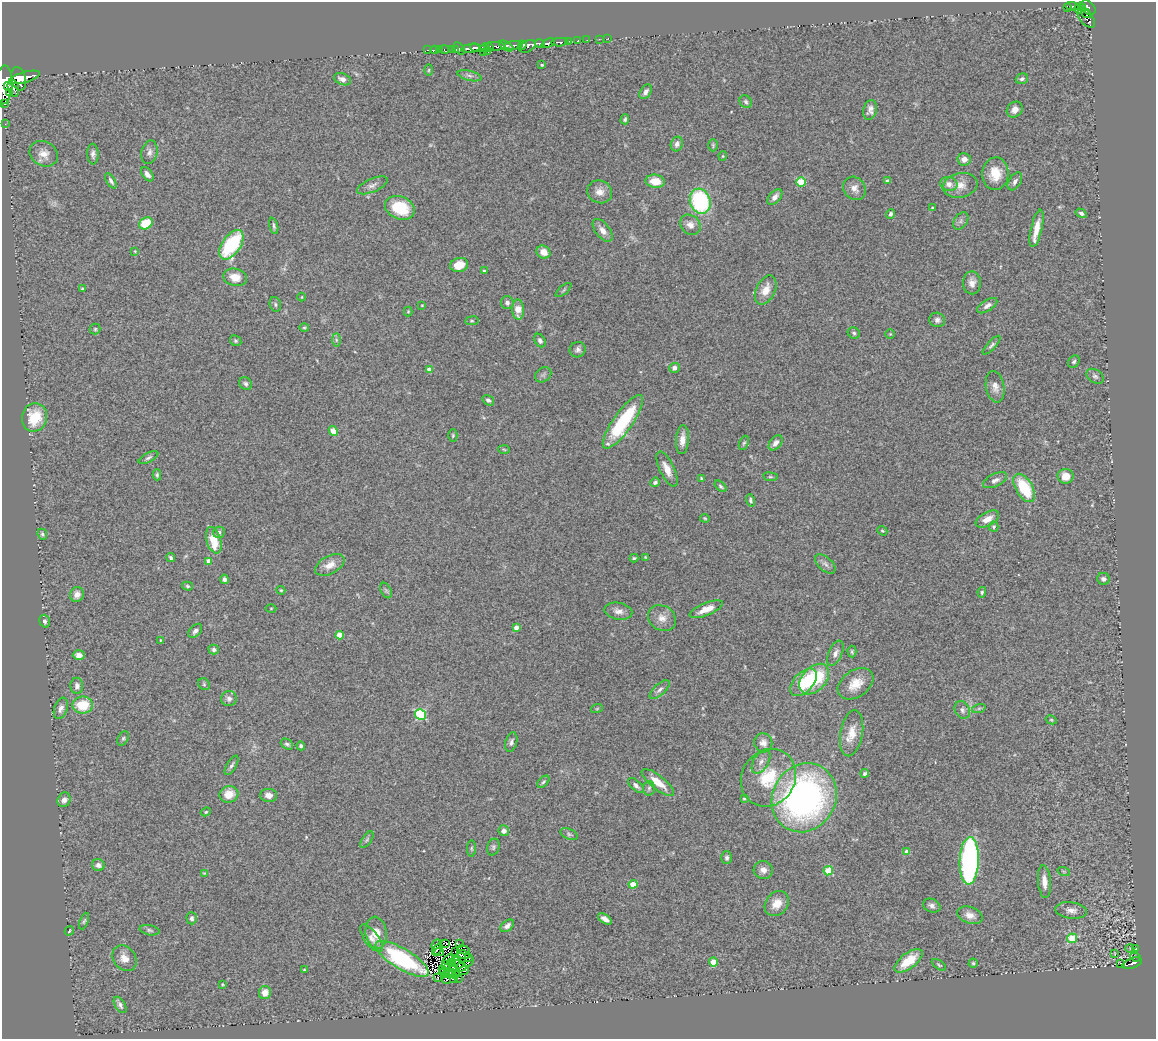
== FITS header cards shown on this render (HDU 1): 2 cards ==
NAXIS1  =                 1154
NAXIS2  =                 1037

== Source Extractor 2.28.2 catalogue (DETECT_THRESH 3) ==
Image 1154 x 1037 px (HDU 1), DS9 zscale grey, 1 PNG px = 1 image px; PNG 1158 x 1041 px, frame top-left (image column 1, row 1037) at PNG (2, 2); each listed source drawn as its Kron ellipse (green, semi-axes under 4 px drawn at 4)
Background 0.963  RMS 0.074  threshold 0.221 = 3 sigma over >= 5 px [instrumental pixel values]
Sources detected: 281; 6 with non-positive FLUX_AUTO (blend fragments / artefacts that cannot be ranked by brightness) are neither listed nor drawn; the other 275 listed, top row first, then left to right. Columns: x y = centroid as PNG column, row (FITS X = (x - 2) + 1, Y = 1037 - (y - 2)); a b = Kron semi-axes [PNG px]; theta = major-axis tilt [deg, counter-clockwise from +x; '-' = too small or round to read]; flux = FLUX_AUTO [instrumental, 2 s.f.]
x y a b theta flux
1072 6 6 3 -11 110
1082 7 3 2 - 98
1067 8 4 3 - 85
1088 8 8 6 -41 420
1079 9 4 3 - 210
1086 13 5 3 - 120
1086 18 11 6 -50 450
608 38 3 2 - 5.4
599 39 3 2 - 9.5
587 40 2 2 - 8.9
568 41 3 2 - 170
577 41 3 3 - 47
560 42 8 3 4 200
548 43 7 4 23 1100
540 44 5 3 - 660
513 45 9 3 5 460
522 45 4 4 - 890
495 46 10 3 -2 380
506 46 8 4 -29 790
527 46 9 5 25 1700
489 47 4 3 - 240
471 48 9 3 8 1200
475 48 5 3 - 450
485 48 5 3 - 130
459 49 7 4 -51 900
428 50 3 2 - 18
435 50 4 2 - 43
439 50 2 2 - 9.5
444 50 5 3 - 73
451 50 4 3 - 88
456 50 3 3 - 530
483 52 2 2 - 43
488 52 2 2 - 5.4
542 65 3 3 - 5.5
429 70 6 3 88 4.7
469 76 12 5 -14 18
25 77 16 5 16 2200
18 79 12 7 -77 2900
342 79 9 5 -21 27
1022 79 6 5 - 12
4 85 19 9 85 5400
8 86 4 4 - 1100
13 88 9 5 -73 880
646 92 8 5 57 21
9 93 4 2 - 340
746 102 7 5 -49 10
5 103 4 3 - 400
870 110 10 6 75 23
1015 110 8 7 - 36
625 119 5 4 - 8.9
5 124 3 3 - 6.7
677 144 7 6 - 22
713 145 6 5 - 7.4
149 152 12 8 77 23
44 154 15 12 -30 51
93 154 10 5 -86 17
723 156 4 4 - 5
964 159 6 6 - 35
147 174 8 5 -54 19
995 174 16 13 85 100
111 181 8 4 -58 14
655 181 9 6 -6 87
887 181 3 3 - 9.3
1015 181 10 6 58 19
801 182 5 4 - 230
949 184 8 7 - 31
372 185 16 6 23 26
960 185 17 12 10 61
854 188 12 10 -48 37
600 192 12 11 - 40
775 197 9 5 48 25
700 201 13 10 -73 540
400 208 15 11 -23 200
932 208 3 2 - 4.2
1081 213 6 4 -33 14
891 214 5 4 - 13
961 221 9 6 53 15
146 223 7 5 30 130
690 225 11 9 -41 36
274 226 8 4 -77 9.4
1037 228 19 5 77 67
603 230 13 7 -52 34
231 245 17 9 56 400
135 251 4 3 - 4.1
543 252 7 6 - 36
459 265 9 7 14 82
484 271 3 3 - 5.6
235 277 12 8 -12 60
972 283 11 9 -89 34
82 289 4 3 - 6.9
564 290 10 3 40 7.8
766 290 15 9 64 64
302 297 4 3 - 3.8
507 303 6 6 - 16
275 304 7 5 -76 10
422 305 3 2 - 3.7
987 306 11 5 33 23
518 310 10 6 -88 61
408 311 5 4 - 5
937 320 8 7 - 18
472 321 7 3 7 6.1
304 328 5 3 - 5.4
95 329 5 5 - 6.8
854 333 6 5 - 9.9
890 334 4 4 - 5
336 340 7 4 -89 10
236 341 6 5 - 8.9
540 341 7 5 -60 14
992 345 12 4 48 13
578 350 8 7 - 17
1074 362 7 5 52 9.6
674 368 5 5 - 25
429 369 4 4 - 34
543 375 9 7 35 14
1095 376 9 6 -32 14
246 384 7 6 - 13
995 387 16 9 -80 36
488 400 6 4 -35 13
34 417 14 12 76 160
623 422 32 9 55 400
333 431 5 4 - 110
453 436 6 4 89 7
682 440 14 6 86 44
744 443 7 4 67 8.1
776 443 8 5 52 26
504 449 6 3 -4 5.3
148 458 11 4 27 13
667 469 19 7 -64 54
157 475 5 3 - 8.7
1066 476 8 7 - 66
770 477 7 3 -8 6.1
701 479 4 3 - 5.8
995 480 13 6 25 23
655 482 5 4 - 13
721 486 7 4 -44 8.3
1024 488 16 8 -60 220
751 500 6 4 -75 9.7
705 518 5 3 - 5.3
987 519 13 7 28 43
994 527 5 5 - 8.2
882 531 5 4 - 5.8
219 532 6 5 - 14
42 534 6 4 -67 9.6
214 540 14 7 -73 150
645 557 3 3 - 4
171 558 5 4 - 9.4
634 558 4 3 - 6.7
209 561 4 4 - 49
825 564 12 6 -41 22
330 565 16 9 28 53
224 579 4 4 - 16
1103 579 6 6 - 15
187 586 5 4 - 7.4
281 590 4 4 - 5.6
386 591 8 5 -63 9.8
982 592 5 4 - 8.3
77 594 7 6 - 27
271 608 5 3 - 4.6
706 609 18 6 22 59
618 611 14 8 -11 32
662 618 14 12 -32 48
45 621 6 5 - 12
516 628 4 4 - 36
195 631 8 5 47 17
340 635 4 4 - 76
160 640 4 3 - 3.9
214 650 5 5 - 12
852 652 6 4 -88 8.1
835 653 13 6 65 28
79 655 6 5 - 31
814 679 18 12 47 290
803 682 16 9 47 180
204 684 6 5 - 8.5
856 684 19 13 35 90
77 686 8 6 -89 18
660 690 12 5 43 20
229 699 8 7 - 21
83 705 10 8 -1 140
61 708 11 6 71 23
597 708 6 4 20 4.9
979 708 7 4 19 8.6
962 710 9 7 -59 18
420 714 5 5 - 430
1051 720 6 4 -28 5.9
852 733 23 11 80 76
123 738 8 5 63 10
511 742 10 5 75 16
763 743 9 9 - 31
287 744 7 5 -35 11
301 746 4 3 - 10
761 762 13 7 59 28
232 765 11 4 59 13
865 773 4 3 - 12
768 778 30 26 56 260
543 782 7 4 47 9
658 782 20 7 -38 79
636 786 10 5 -42 16
649 788 7 6 - 13
229 794 9 8 - 67
268 795 8 6 -2 27
804 798 35 31 59 1800
744 799 4 3 - 5.5
64 800 7 6 - 26
206 812 5 4 - 6.6
504 831 5 5 - 18
569 834 9 5 -23 12
367 840 9 4 55 10
493 847 8 6 73 12
471 848 8 4 -90 7.7
907 852 4 4 - 52
727 858 6 5 - 14
969 861 24 9 88 1200
98 865 6 5 - 22
763 870 9 9 - 29
828 871 5 4 - 110
1064 872 6 4 -20 7
204 873 3 3 - 4.2
1044 882 16 6 -85 47
633 884 4 4 - 110
777 904 13 11 49 70
932 906 9 6 -24 18
1071 910 16 8 -7 32
970 915 13 8 -20 39
192 918 6 5 - 12
605 919 8 4 -32 21
84 921 9 4 68 7.8
507 926 8 5 39 20
150 930 10 5 -10 11
69 931 5 2 - 4.5
376 933 16 10 -83 77
371 938 16 7 -52 34
1072 938 5 4 - 210
446 943 4 2 - 7.1
436 944 6 2 50 4.7
460 944 4 2 - 1.8
1136 948 3 3 - 16
437 949 6 2 52 7.3
1130 949 4 3 - 3.8
464 950 6 3 -22 10
455 951 2 2 - 3.4
439 952 5 3 - 5.2
1115 954 4 3 - 5.8
463 955 6 3 -16 6.8
1135 957 5 3 - 28
124 958 14 11 -53 49
469 958 4 2 - 5.4
402 959 30 10 -31 390
448 959 6 3 35 22
469 961 6 2 45 7
908 961 16 7 37 130
455 962 5 2 - 6.6
713 962 4 4 - 110
451 963 3 2 - 2.9
973 963 4 4 - 8.4
1121 963 3 2 - 2.9
1132 963 10 5 20 360
458 964 6 2 -13 3.4
446 965 3 2 - 6.6
939 965 8 3 -36 7.2
453 967 2 2 - 4.5
461 967 5 3 - 20
443 969 2 2 - 5.5
304 970 3 3 - 5.5
464 970 5 2 - 7.9
444 972 2 2 - 5.6
451 973 5 2 - 0.0077
446 975 3 2 - 15
456 975 3 2 - 7.3
438 978 3 2 - 5.2
458 978 2 2 - 7.9
447 979 5 3 - 0.88
453 979 3 2 - 7.6
222 984 4 4 - 5.6
265 993 6 6 - 50
120 1005 9 5 -58 17
At the frame edge (FLAGS 8, measured only in part): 1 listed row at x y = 4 85
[6 non-positive-flux detections neither listed nor drawn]